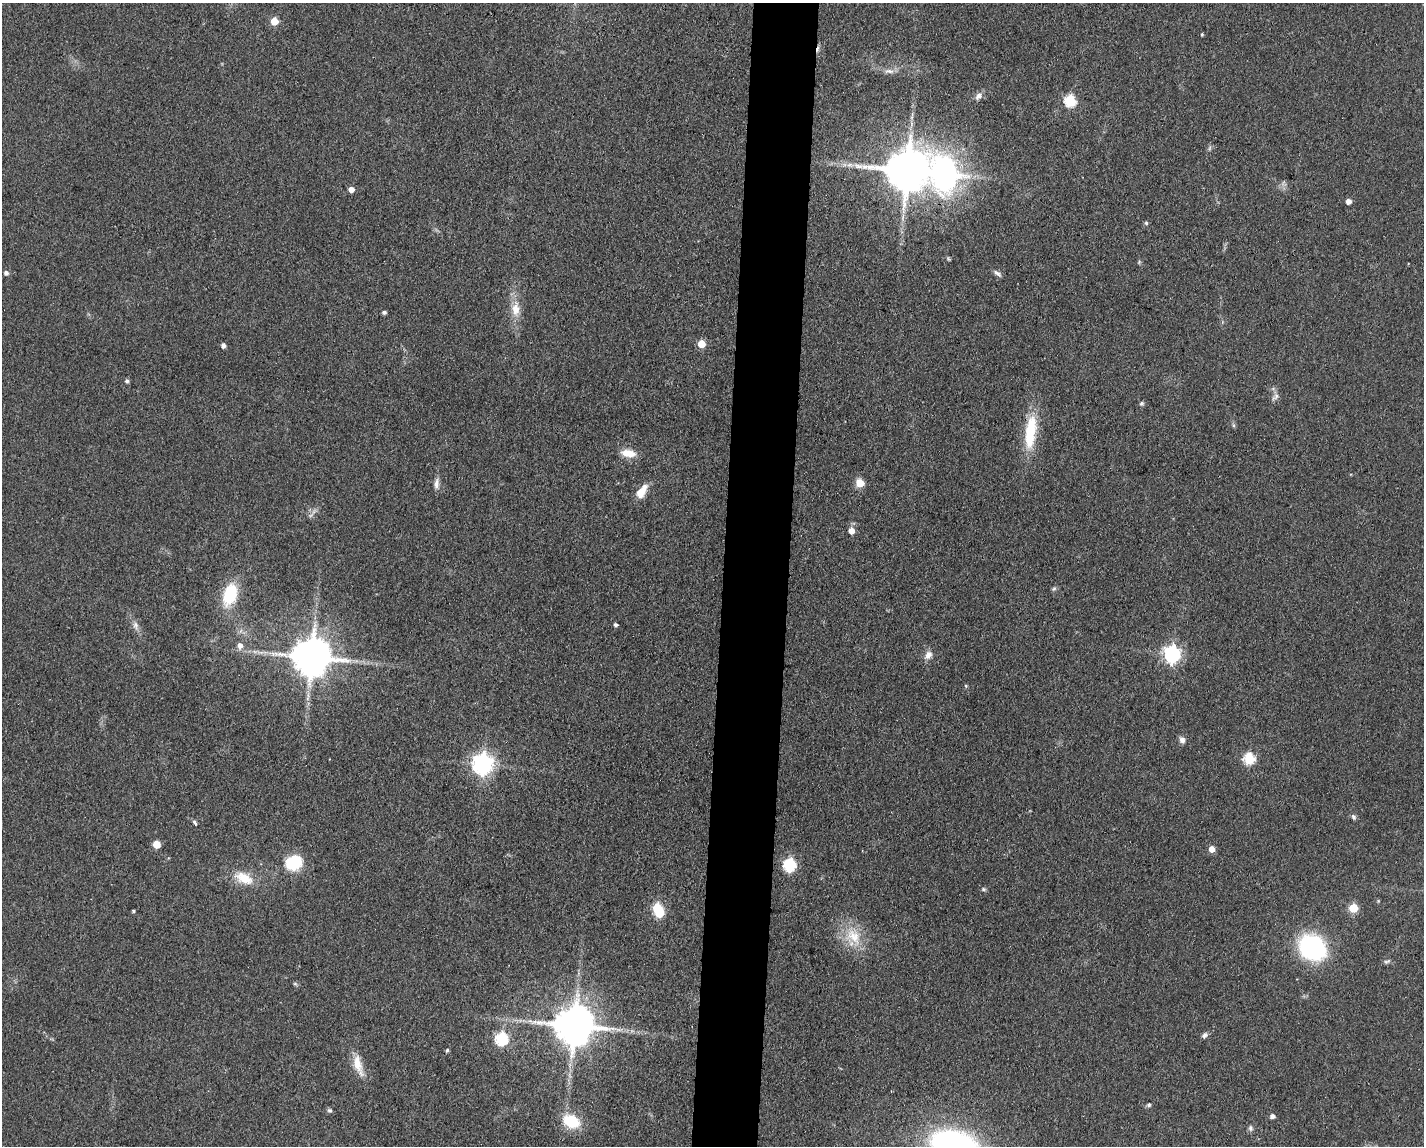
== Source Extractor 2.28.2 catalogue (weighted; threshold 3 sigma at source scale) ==
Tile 8 of 3 x 4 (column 2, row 3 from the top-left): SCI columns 1539-2960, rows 1149-2292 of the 4607 x 4584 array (HDU 1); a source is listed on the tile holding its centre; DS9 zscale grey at full resolution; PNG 1426 x 1148 px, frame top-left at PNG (2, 3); no overlay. Shown black and unused: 5% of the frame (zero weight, under 3 of 4 exposures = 1% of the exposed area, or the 3 px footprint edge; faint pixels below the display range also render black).
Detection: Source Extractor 2.28.2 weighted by HDU 2 'WHT'; one run over the whole footprint, this tile lists its part. Background 0.154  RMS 0.0081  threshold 0.0363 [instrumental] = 3 sigma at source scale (4.5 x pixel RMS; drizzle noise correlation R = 1.50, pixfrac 1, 0.05/0.05 arcsec/px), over >= 5 px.
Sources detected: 68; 1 inside a brighter object's white glare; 1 cosmic-ray / hot-pixel residue — not listed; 1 inside a brighter listed object's ellipse — not listed separately; the other 65 listed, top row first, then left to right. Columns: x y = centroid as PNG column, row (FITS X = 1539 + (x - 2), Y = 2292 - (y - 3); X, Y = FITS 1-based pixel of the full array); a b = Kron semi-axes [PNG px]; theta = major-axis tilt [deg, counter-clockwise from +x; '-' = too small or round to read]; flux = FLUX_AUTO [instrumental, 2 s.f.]
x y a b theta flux
274 21 5 5 - 17
1202 34 4 3 - 0.92
889 71 14 6 -4 4.3
978 96 12 7 48 3.9
1070 101 6 6 - 69
1210 148 7 4 71 1.4
907 170 12 11 - 3300
945 174 54 47 -43 210
351 189 5 5 - 6
1348 201 6 5 - 3.7
1146 223 5 5 - 1.2
6 273 5 5 - 2.9
997 273 11 5 -36 2.8
515 309 19 11 88 12
384 312 4 4 - 2.1
701 344 5 5 - 17
223 345 5 4 - 3.2
127 381 5 4 - 2.1
1276 396 12 7 49 3.2
1141 403 6 6 - 1.5
1233 425 6 4 -72 1.3
1030 432 44 13 83 36
628 453 19 9 -10 11
860 483 5 5 - 26
436 484 15 6 82 4.3
640 492 18 11 51 10
851 531 5 5 - 8
1054 589 7 5 51 1.5
230 594 21 12 72 40
135 625 11 8 -87 3.9
615 625 4 4 - 2
240 645 7 6 - 4.9
1172 654 7 7 - 230
928 655 13 9 53 5.3
311 657 11 11 - 2500
966 686 5 3 - 0.85
1182 740 8 6 -71 3.6
1249 758 6 6 - 64
483 764 8 7 - 510
1353 817 7 5 -57 2
195 823 8 4 -60 1.6
156 844 5 5 - 20
1212 849 5 5 - 8
294 862 17 14 33 33
789 865 6 6 - 97
244 878 26 14 -25 18
984 889 5 5 - 1.4
657 908 5 5 - 37
1353 908 5 5 - 32
133 911 3 3 - 1
853 936 28 18 -51 25
1312 948 32 26 -37 83
1387 962 9 5 10 1.8
295 984 6 4 -19 1.1
574 1025 12 11 - 2700
1205 1035 9 6 36 2.3
501 1039 6 6 - 100
447 1050 5 4 - 1.2
358 1065 30 10 -74 13
1149 1105 5 5 - 1.4
329 1110 7 5 -28 1.6
1272 1116 5 4 - 3.1
571 1121 16 11 -25 32
1250 1128 8 6 -90 2.1
954 1145 41 24 -12 220
Overlapping masked pixels (flux is a lower limit): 1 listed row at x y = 945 174
Isophote crosses this tile's border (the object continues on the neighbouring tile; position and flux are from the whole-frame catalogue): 1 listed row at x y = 954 1145